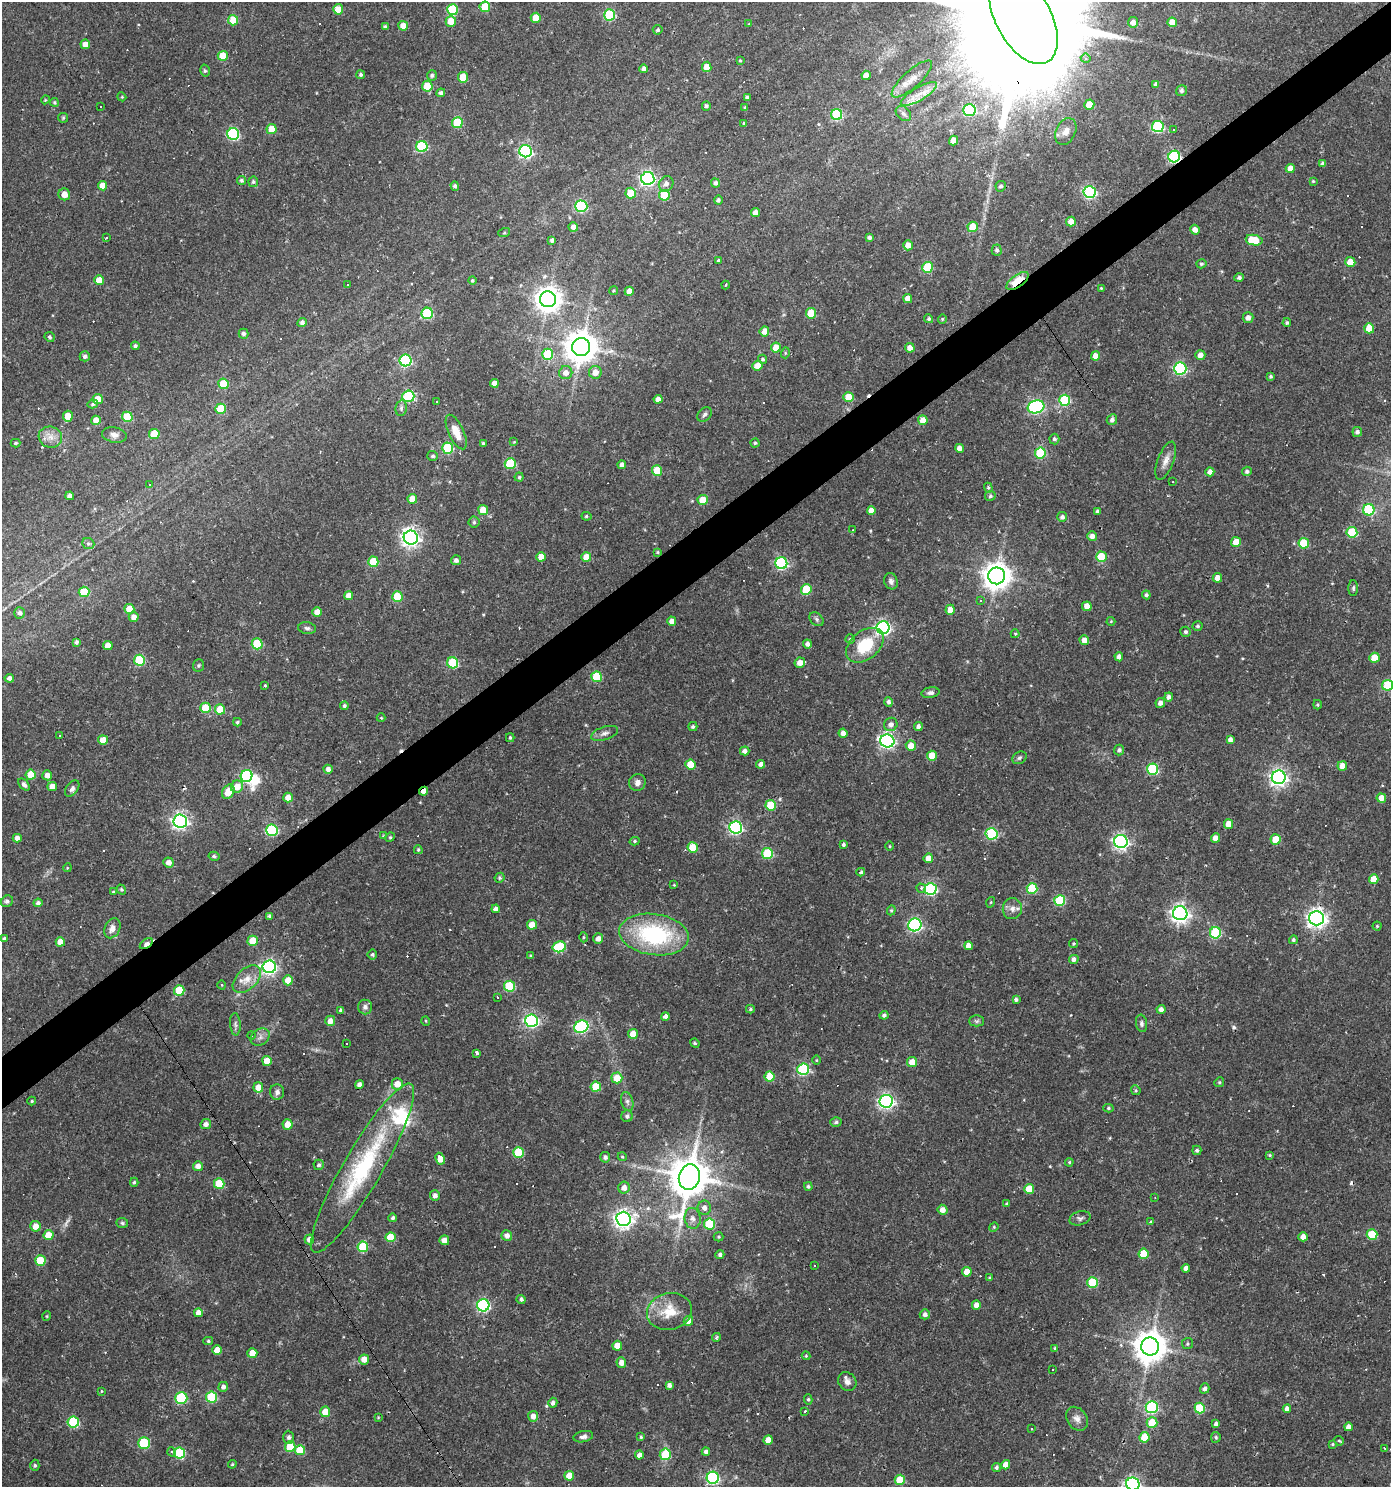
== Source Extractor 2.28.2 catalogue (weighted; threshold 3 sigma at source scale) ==
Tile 10 of 4 x 4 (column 2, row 3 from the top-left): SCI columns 1513-2901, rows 1485-2969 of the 5866 x 5938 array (HDU 1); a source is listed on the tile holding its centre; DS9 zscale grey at full resolution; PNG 1393 x 1489 px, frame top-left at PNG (2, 2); each listed source drawn as its Kron ellipse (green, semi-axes under 4 px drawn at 4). Shown black and unused: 4% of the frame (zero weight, under 2 of 3 exposures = <1% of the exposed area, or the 3 px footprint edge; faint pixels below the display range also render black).
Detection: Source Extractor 2.28.2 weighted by HDU 2 'WHT'; one run over the whole footprint, this tile lists its part. Background 0.0261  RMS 0.0044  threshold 0.0196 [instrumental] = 3 sigma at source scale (4.5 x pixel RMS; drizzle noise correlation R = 1.50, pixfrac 1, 0.0396/0.0396 arcsec/px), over >= 5 px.
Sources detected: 579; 1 too faint to see at this stretch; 2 inside a brighter object's white glare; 77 cosmic-ray / hot-pixel residue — neither listed nor drawn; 1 inside a brighter listed object's ellipse — not listed separately; the other 498 listed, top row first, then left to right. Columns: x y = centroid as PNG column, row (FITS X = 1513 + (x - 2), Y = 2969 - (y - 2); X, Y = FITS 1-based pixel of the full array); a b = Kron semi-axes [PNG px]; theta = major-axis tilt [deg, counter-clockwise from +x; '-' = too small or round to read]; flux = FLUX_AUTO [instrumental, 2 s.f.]
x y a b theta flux
485 7 5 5 - 14
338 9 5 5 - 7.5
452 10 5 5 - 24
610 15 5 5 - 36
536 18 5 5 - 7.7
1023 18 51 27 -61 26000
233 20 5 5 - 13
451 21 5 5 - 7
1133 22 5 5 - 2.3
1172 22 5 5 - 5.3
749 24 4 4 - 0.35
403 26 5 5 - 4
385 27 4 4 - 1.3
658 30 5 4 - 0.88
85 44 5 5 - 2.7
223 56 5 5 - 11
1086 58 5 4 - 0.88
740 61 3 3 - 0.47
707 67 5 4 - 4.4
644 69 4 4 - 1.9
205 71 6 4 -74 0.81
361 75 4 4 - 0.86
432 75 5 5 - 1
866 75 4 4 - 3.7
463 77 5 5 - 10
912 79 26 8 42 4.9
1156 84 4 4 - 1.4
427 86 5 5 - 14
1182 91 6 5 - 1.2
441 93 4 4 - 1.2
919 94 20 6 31 5.4
122 97 4 3 - 0.4
747 97 4 3 - 0.95
45 100 4 3 - 0.42
54 102 4 4 - 0.62
1089 105 5 5 - 7.4
100 106 2 2 - 0.28
706 106 5 4 - 1
745 108 4 3 - 0.72
969 110 6 6 - 30
837 114 5 5 - 31
903 114 9 6 -44 1.5
63 118 5 5 - 0.53
457 123 5 5 - 19
744 123 4 3 - 0.61
1158 127 6 6 - 46
272 129 5 5 - 6.9
1174 129 3 3 - 1.7
1066 131 14 9 63 3.4
233 134 6 6 - 47
953 141 5 4 - 4.2
422 146 5 5 - 34
526 151 6 6 - 86
1174 157 6 6 - 54
1323 164 4 4 - 1.6
1290 168 4 4 - 3.4
648 178 6 6 - 120
241 180 4 4 - 0.99
1313 181 4 4 - 0.5
253 182 5 5 - 1
715 183 5 4 - 1.4
666 184 8 7 - 2.1
102 186 4 4 - 5.1
455 186 4 4 - 1.1
1001 186 5 5 - 1.1
1090 192 6 6 - 64
631 193 5 5 - 14
64 194 6 6 - 4.1
664 195 5 5 - 11
718 200 4 4 - 0.86
581 206 6 6 - 51
755 213 4 4 - 3.1
1071 221 5 5 - 4.2
573 227 5 4 - 2.8
973 227 5 5 - 11
1195 230 5 4 - 2.8
504 233 6 4 19 0.53
869 237 4 4 - 1.1
107 238 3 3 - 1.6
552 240 4 4 - 1.3
1254 240 8 5 -10 13
908 245 5 5 - 3.6
997 250 5 5 - 1
718 260 4 3 - 0.45
1350 262 5 5 - 6.9
1201 264 5 4 - 0.8
928 267 5 5 - 27
1239 278 4 4 - 1
99 280 5 5 - 5.6
472 280 4 4 - 0.61
1017 281 13 6 35 16
347 284 3 2 - 0.33
726 285 4 3 - 0.43
1101 288 4 4 - 0.44
614 291 4 4 - 0.49
629 291 5 4 - 4.3
908 298 4 4 - 3.8
548 299 8 8 - 440
427 313 5 5 - 33
811 313 5 5 - 13
1248 318 5 5 - 2.4
929 319 4 4 - 0.84
942 319 4 4 - 0.5
302 322 5 4 - 1.4
1287 323 4 4 - 0.75
1369 328 5 5 - 9
764 331 5 4 - 3.7
243 334 5 5 - 1.2
50 337 5 4 - 0.85
135 346 4 4 - 0.94
581 347 9 9 - 770
776 348 5 5 - 6.6
910 348 5 4 - 2.8
785 353 5 3 - 0.47
548 354 5 5 - 22
1200 355 5 5 - 2.9
85 356 5 5 - 1.3
1095 356 4 4 - 3.5
763 359 4 4 - 0.87
405 360 6 6 - 48
758 365 5 5 - 4.4
1180 368 6 6 - 57
595 372 6 6 - 3.8
566 373 7 6 - 2.9
1270 376 4 4 - 0.67
494 383 4 4 - 3.4
223 384 5 5 - 14
408 396 6 6 - 35
848 397 5 5 - 8.8
98 399 5 5 - 5.9
658 399 4 4 - 2.8
1065 400 5 5 - 34
436 402 3 3 - 1.5
93 404 5 4 - 0.74
1036 407 8 6 18 84
401 408 8 5 81 1.2
220 409 5 5 - 11
705 414 8 6 45 1.1
68 416 5 5 - 6.3
127 417 5 5 - 17
96 420 5 4 - 5.3
923 420 5 4 - 4.6
1112 420 5 5 - 1.5
456 432 19 7 -65 5.6
1357 432 5 4 - 1.2
154 434 5 5 - 11
114 435 12 7 -11 2.1
50 437 12 10 -18 3.7
1054 439 5 5 - 1.1
514 442 4 4 - 0.35
15 443 5 4 - 0.73
483 443 4 3 - 0.53
755 443 4 4 - 0.67
448 448 5 5 - 32
959 448 4 4 - 1.8
1040 453 5 5 - 29
433 456 5 5 - 0.83
1166 461 20 8 70 3.3
510 463 5 5 - 22
622 465 4 4 - 2.1
657 471 5 5 - 13
1247 471 5 4 - 0.96
1210 472 4 4 - 2.2
519 477 4 4 - 0.61
1173 482 3 2 - 0.54
150 485 3 2 - 0.38
988 488 5 4 - 0.56
70 496 4 4 - 1.6
990 496 5 5 - 0.84
412 499 5 5 - 4.7
703 500 5 5 - 8.2
483 510 5 5 - 6.2
871 510 4 4 - 2.8
1369 510 6 5 - 30
1097 511 4 3 - 0.72
586 516 5 4 - 0.66
1062 517 5 5 - 1.4
474 522 5 5 - 0.74
852 530 3 2 - 0.3
1352 532 5 5 - 22
1092 536 5 5 - 1.9
411 538 7 7 - 210
1236 542 5 5 - 7.6
1304 543 5 5 - 18
88 544 6 5 - 0.9
657 552 4 3 - 0.47
541 557 5 4 - 4.8
586 557 5 5 - 7.1
1101 557 5 5 - 13
456 560 5 5 - 1.5
373 562 5 5 - 13
781 563 6 6 - 54
997 576 8 8 - 540
1217 578 5 4 - 3.1
891 581 8 6 -71 1.4
1353 588 8 5 89 0.82
806 589 5 5 - 17
84 592 5 5 - 14
1146 595 4 4 - 1
349 596 4 4 - 3.4
397 597 5 5 - 13
980 601 4 3 - 0.53
1087 606 5 4 - 4.6
129 609 5 5 - 6.7
950 610 5 4 - 4
317 612 4 4 - 4
19 613 5 5 - 1.4
134 617 5 5 - 2.7
817 619 8 5 -43 1
672 621 4 4 - 2.8
1111 621 4 4 - 0.4
1198 626 5 5 - 0.84
883 627 6 6 - 100
307 628 9 6 -8 1.2
1186 632 5 5 - 0.89
1015 634 4 4 - 0.47
850 639 4 4 - 0.62
1084 640 5 5 - 3.8
76 642 4 3 - 1
257 644 5 5 - 22
807 644 4 4 - 1.7
865 645 21 14 39 16
108 646 5 4 - 3.9
1119 657 5 4 - 1.7
1374 658 5 5 - 6.7
139 660 5 5 - 25
453 663 5 5 - 29
800 663 5 5 - 3.1
198 665 6 5 - 0.75
597 677 5 5 - 19
9 678 5 4 - 1.6
265 685 3 3 - 0.47
1387 685 5 5 - 20
930 693 9 5 8 1.3
1169 697 4 4 - 1.8
888 702 5 4 - 1.2
1160 703 5 4 - 1.9
1317 705 5 3 - 0.57
344 706 4 4 - 0.84
205 708 5 5 - 12
220 709 5 5 - 12
381 718 4 4 - 0.4
237 722 4 3 - 0.73
891 724 7 6 - 2.1
693 726 4 4 - 0.92
918 727 4 4 - 1.7
605 733 14 6 18 2
843 733 4 4 - 2.5
60 735 3 2 - 0.56
510 738 4 3 - 0.63
1230 739 4 4 - 1.8
103 740 5 5 - 5.5
887 741 7 6 - 110
911 746 5 5 - 4.9
1119 750 5 5 - 1.3
745 751 5 4 - 1.9
932 756 5 5 - 8.9
1019 758 7 6 - 1
761 764 4 4 - 2.2
691 765 5 5 - 12
1342 766 5 5 - 4.3
328 769 4 4 - 1.8
1152 769 5 5 - 37
31 775 5 5 - 8.6
47 775 5 5 - 3.3
246 776 6 6 - 50
1279 777 7 6 - 160
637 782 8 8 - 2.1
24 784 7 4 -47 1.4
52 786 5 4 - 3.6
237 787 6 6 - 5.2
72 789 9 6 53 1.4
424 791 4 3 - 2.8
228 792 8 5 58 8.1
288 797 5 5 - 4.5
1381 798 5 4 - 4.6
771 805 5 5 - 15
180 821 7 6 - 140
1228 824 5 4 - 4.5
736 827 6 6 - 81
272 830 6 5 - 43
991 834 6 5 - 39
383 836 4 4 - 0.41
390 837 5 4 - 0.51
17 838 4 4 - 2.4
1215 838 4 4 - 4.5
1276 839 5 5 - 9.2
635 841 5 4 - 0.65
1121 841 7 6 - 120
843 844 4 3 - 0.89
889 846 4 3 - 0.45
693 848 5 5 - 11
418 850 4 3 - 0.55
767 853 5 5 - 25
214 856 5 4 - 0.87
928 858 5 4 - 3.1
168 862 5 5 - 2.8
67 868 4 3 - 0.39
861 872 4 4 - 0.81
499 878 5 4 - 0.82
1374 879 5 5 - 7
674 885 4 4 - 0.35
921 888 5 4 - 1.1
1032 888 5 5 - 26
121 889 5 4 - 0.72
931 889 6 6 - 65
113 892 4 3 - 0.42
1060 900 5 5 - 29
7 901 6 5 - 1.2
991 902 5 3 - 0.41
38 903 4 4 - 1.4
496 909 4 4 - 1.8
1012 909 10 9 - 2.7
891 910 5 4 - 0.65
1180 913 7 7 - 190
269 916 4 3 - 0.95
1317 918 7 7 - 220
532 925 5 5 - 6.3
915 925 6 6 - 70
1377 926 4 4 - 0.5
112 928 10 7 64 2.7
1215 933 5 5 - 32
654 934 35 20 -8 48
583 937 5 3 - 0.46
5 939 3 3 - 0.91
598 939 5 5 - 2.4
1293 940 4 4 - 0.77
253 941 5 5 - 9.1
60 942 5 4 - 4.6
146 944 7 3 35 3
1074 944 4 4 - 0.54
968 946 4 4 - 3
559 947 7 5 14 26
372 954 5 5 - 0.85
530 955 4 2 - 0.31
1074 959 5 4 - 1.8
269 967 6 6 - 120
247 979 17 10 45 5.2
288 980 5 5 - 6.1
222 985 4 3 - 0.34
510 986 5 5 - 25
179 990 5 5 - 17
498 997 3 2 - 0.56
1016 999 4 4 - 1
365 1007 7 7 - 1.6
750 1009 4 4 - 0.65
1161 1009 4 4 - 1.7
341 1010 4 4 - 1.2
884 1015 4 4 - 1.1
665 1016 4 4 - 1.8
330 1021 5 5 - 3.1
426 1021 5 3 - 0.37
532 1021 6 6 - 72
977 1021 7 5 0 0.85
1141 1023 9 5 -81 1.1
235 1024 11 5 -87 1.3
581 1027 7 6 - 66
633 1034 5 5 - 6
251 1036 4 4 - 0.58
260 1037 10 7 33 2
695 1043 5 4 - 0.54
347 1044 2 2 - 0.28
477 1053 3 3 - 14
816 1060 4 3 - 0.41
267 1061 5 5 - 5.8
912 1062 5 5 - 6
803 1069 6 5 - 45
770 1077 5 5 - 12
617 1078 5 5 - 8.3
1219 1082 5 4 - 0.61
359 1084 4 4 - 1.8
397 1084 5 5 - 5.4
258 1087 5 5 - 5.3
596 1087 5 5 - 14
1136 1090 5 4 - 0.55
277 1092 7 7 - 1.6
32 1101 4 4 - 0.49
627 1101 9 6 -73 1.5
886 1101 7 6 - 110
1108 1108 5 4 - 0.67
627 1116 6 5 - 1.1
836 1122 6 4 17 0.97
206 1124 5 5 - 2
287 1124 5 5 - 5.7
1197 1150 5 4 - 0.9
518 1152 5 5 - 19
1270 1155 4 3 - 0.44
605 1157 5 5 - 1.3
622 1157 4 4 - 0.46
440 1159 6 4 -64 5.9
1069 1162 4 4 - 0.49
319 1165 5 5 - 1
198 1166 5 5 - 2.6
363 1168 97 19 60 52
689 1177 13 10 75 1400
134 1182 4 4 - 0.61
219 1184 5 5 - 17
808 1186 4 4 - 0.76
624 1188 6 5 - 2.7
1029 1189 5 5 - 10
435 1196 5 5 - 1.9
1155 1198 4 3 - 0.32
1007 1204 4 3 - 0.92
704 1208 7 6 - 2.3
942 1210 5 5 - 3.1
393 1218 4 4 - 1.1
693 1218 10 8 -82 2.2
1080 1218 11 7 16 1.4
623 1219 7 7 - 210
1151 1222 3 3 - 2.1
122 1223 6 5 - 0.7
710 1224 5 5 - 21
35 1226 5 5 - 4.5
994 1227 5 4 - 0.53
49 1235 5 5 - 7.3
1372 1235 5 5 - 19
507 1236 5 5 - 2.2
390 1237 5 5 - 9.7
719 1237 5 4 - 0.54
1303 1237 4 4 - 3.5
309 1239 5 4 - 2.5
444 1240 5 5 - 2.9
363 1247 5 5 - 22
1144 1254 5 5 - 14
720 1255 4 4 - 1.3
40 1261 5 5 - 16
815 1266 3 2 - 0.54
1186 1268 4 4 - 2.2
967 1272 5 5 - 5.1
990 1278 4 3 - 0.77
1092 1282 5 5 - 21
521 1299 4 4 - 1.1
483 1305 6 6 - 67
976 1305 4 4 - 2.4
669 1311 23 18 12 11
198 1313 4 4 - 3.5
925 1314 5 5 - 1.7
47 1316 5 3 - 0.39
688 1321 5 4 - 3.7
716 1337 4 3 - 0.81
208 1341 5 4 - 0.65
1188 1344 5 5 - 0.73
617 1346 5 4 - 5.8
1150 1347 9 9 - 790
1055 1348 4 4 - 0.55
217 1350 5 4 - 4.5
252 1353 5 5 - 5.8
806 1356 4 4 - 0.42
364 1359 5 5 - 4.2
621 1363 5 5 - 3.3
1053 1370 3 2 - 0.5
847 1382 10 8 -48 2.2
669 1385 4 4 - 1.7
223 1387 5 4 - 1.6
1205 1388 5 4 - 1.2
101 1391 3 2 - 0.29
212 1397 5 5 - 27
181 1398 6 6 - 34
808 1399 5 4 - 0.68
553 1403 5 4 - 1.4
1152 1407 6 6 - 46
1200 1408 5 5 - 25
1287 1409 4 4 - 2
805 1411 3 3 - 0.84
325 1412 5 5 - 6.1
533 1416 5 5 - 2.7
378 1417 3 3 - 0.39
1077 1419 13 9 -53 2.6
73 1422 5 5 - 32
1152 1423 5 5 - 13
1216 1424 4 3 - 1.2
1348 1427 4 4 - 2
1031 1429 3 3 - 0.85
289 1437 6 5 - 1.2
583 1437 10 5 11 1.5
641 1437 3 3 - 0.57
1144 1437 5 5 - 9.4
1216 1437 5 5 - 0.75
768 1440 5 4 - 5.1
1339 1441 5 4 - 0.52
144 1443 5 5 - 26
1332 1444 4 4 - 0.44
290 1446 5 5 - 14
1384 1448 3 2 - 0.5
300 1450 5 5 - 9.5
172 1452 5 3 - 0.51
706 1452 4 4 - 1.5
179 1453 5 5 - 30
665 1454 6 5 - 15
639 1455 4 4 - 2.4
232 1464 4 4 - 0.55
35 1465 6 4 -89 0.72
1006 1465 5 4 - 3.8
996 1467 4 4 - 0.94
569 1476 5 5 - 5.7
713 1478 6 6 - 63
900 1480 5 5 - 10
1133 1484 7 6 - 110
Overlapping masked pixels (flux is a lower limit): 5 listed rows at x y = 1023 18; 1174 157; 1017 281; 424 791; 146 944
Isophote crosses this tile's border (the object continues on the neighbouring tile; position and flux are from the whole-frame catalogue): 3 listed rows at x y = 1023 18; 1387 685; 1133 1484